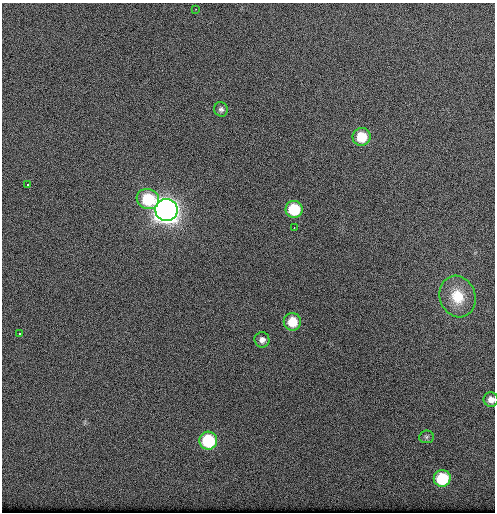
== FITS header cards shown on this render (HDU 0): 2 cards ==
NAXIS1  =                  493  /
NAXIS2  =                  510  /

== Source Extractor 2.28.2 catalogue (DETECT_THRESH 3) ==
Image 493 x 510 px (HDU 0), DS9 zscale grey, 1 PNG px = 1 image px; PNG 497 x 514 px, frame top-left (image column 1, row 510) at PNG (2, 3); each listed source drawn as its Kron ellipse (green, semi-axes under 4 px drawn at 4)
Background 40.2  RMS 2.2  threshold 6.47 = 3 sigma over >= 5 px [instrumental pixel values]
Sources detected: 16; all 16 listed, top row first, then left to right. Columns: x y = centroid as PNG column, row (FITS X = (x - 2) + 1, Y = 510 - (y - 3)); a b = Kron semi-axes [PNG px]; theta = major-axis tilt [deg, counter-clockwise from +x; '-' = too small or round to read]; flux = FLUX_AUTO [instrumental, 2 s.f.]
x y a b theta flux
196 9 2 2 - 95
221 109 7 6 - 410
362 137 9 9 - 3700
28 185 3 2 - 110
148 199 11 10 - 6600
294 209 8 8 - 5700
166 210 11 11 - 140000
294 227 2 2 - 120
457 296 21 17 -72 4100
292 322 9 8 - 3000
19 333 3 2 - 260
262 340 8 7 - 710
491 400 7 7 - 870
426 437 7 6 - 330
208 441 9 9 - 8200
442 478 8 8 - 6900
At the frame edge (FLAGS 8, measured only in part): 1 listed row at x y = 491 400